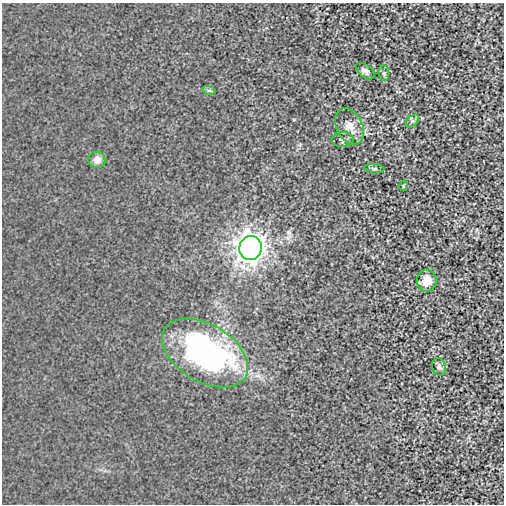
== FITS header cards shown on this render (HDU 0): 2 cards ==
NAXIS1  =                  502
NAXIS2  =                  502

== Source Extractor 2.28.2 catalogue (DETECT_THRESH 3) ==
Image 502 x 502 px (HDU 0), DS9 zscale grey, 1 PNG px = 1 image px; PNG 506 x 506 px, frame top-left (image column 1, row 502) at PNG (2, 3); each listed source drawn as its Kron ellipse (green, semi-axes under 4 px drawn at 4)
Background -4.55e-05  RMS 0.0031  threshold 0.00936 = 3 sigma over >= 5 px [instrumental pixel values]
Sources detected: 13; all 13 listed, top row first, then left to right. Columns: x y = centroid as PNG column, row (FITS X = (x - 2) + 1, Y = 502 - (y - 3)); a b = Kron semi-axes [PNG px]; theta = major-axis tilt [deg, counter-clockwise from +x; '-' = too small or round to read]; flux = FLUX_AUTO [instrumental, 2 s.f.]
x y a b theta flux
365 71 11 6 -37 0.79
384 73 7 5 -83 0.46
209 90 7 4 -18 0.31
412 121 8 5 43 0.5
350 126 19 13 -63 2.5
342 140 11 7 7 0.67
97 160 8 8 - 1.6
374 168 10 4 -5 0.42
403 186 5 3 - 0.18
251 248 12 11 - 200
427 281 11 10 - 2.8
205 353 47 28 -31 57
439 367 9 7 -72 0.82